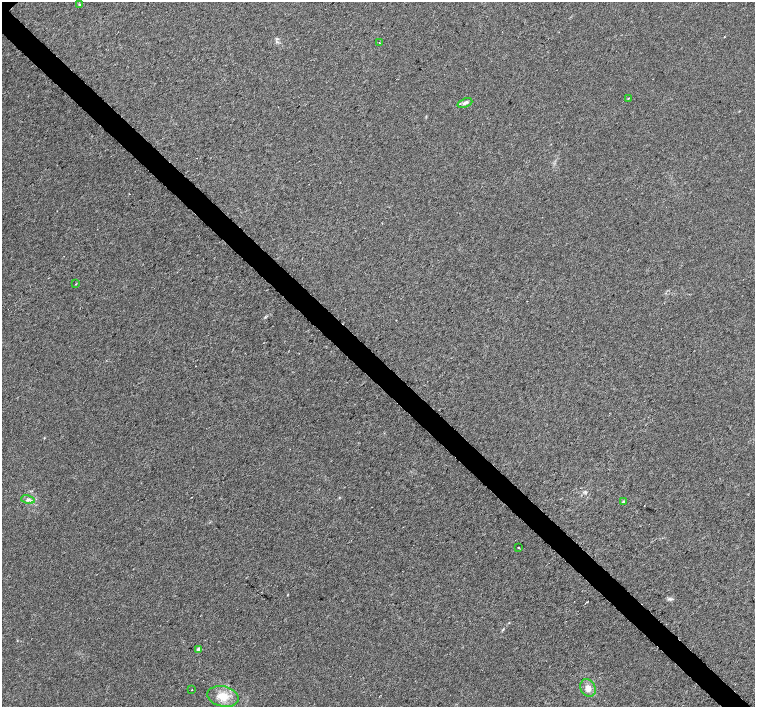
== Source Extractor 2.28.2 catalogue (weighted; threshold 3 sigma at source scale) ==
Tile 6 of 4 x 4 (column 2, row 2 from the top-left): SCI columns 1512-3017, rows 3042-4451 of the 6029 x 6018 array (HDU 1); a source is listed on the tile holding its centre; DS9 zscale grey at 2 x 2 block average (1 PNG px = mean of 2 x 2 image px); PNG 757 x 709 px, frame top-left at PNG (2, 2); each listed source drawn as its Kron ellipse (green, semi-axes under 4 px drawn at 4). Shown black and unused: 4% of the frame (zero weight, under 2 of 3 exposures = <1% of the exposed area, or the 3 px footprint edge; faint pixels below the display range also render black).
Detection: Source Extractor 2.28.2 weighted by HDU 2 'WHT'; one run over the whole footprint, this tile lists its part. Background 0.0207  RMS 0.0052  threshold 0.0236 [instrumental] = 3 sigma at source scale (4.5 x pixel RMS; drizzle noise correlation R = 1.50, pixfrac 1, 0.0396/0.0396 arcsec/px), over >= 5 px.
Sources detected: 12; all 12 listed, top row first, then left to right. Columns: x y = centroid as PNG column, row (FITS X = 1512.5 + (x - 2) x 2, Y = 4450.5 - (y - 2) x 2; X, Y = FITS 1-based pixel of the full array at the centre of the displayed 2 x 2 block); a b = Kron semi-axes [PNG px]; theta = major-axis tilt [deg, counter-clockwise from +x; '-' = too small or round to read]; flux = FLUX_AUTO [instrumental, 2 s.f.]
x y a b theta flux
80 5 4 2 - 1.1
379 42 2 2 - 0.73
628 98 2 2 - 0.75
465 103 8 4 21 3.6
76 284 2 2 - 0.67
28 499 7 4 -10 3.3
623 502 4 3 - 1.4
518 547 2 2 - 0.71
199 649 2 2 - 13
588 688 9 7 -63 8.5
192 690 2 2 - 2.2
223 696 16 10 -12 18
Diffuse or blended objects may show on this block-average render without a row.